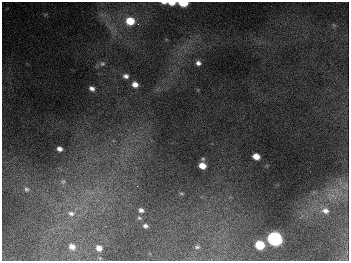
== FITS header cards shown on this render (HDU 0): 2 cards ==
NAXIS1  =                  347
NAXIS2  =                  259

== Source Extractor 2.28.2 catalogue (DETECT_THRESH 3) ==
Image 347 x 259 px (HDU 0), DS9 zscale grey, 1 PNG px = 1 image px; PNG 351 x 263 px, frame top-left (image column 1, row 259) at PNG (2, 2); no overlay
Background 680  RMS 52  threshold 155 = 3 sigma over >= 5 px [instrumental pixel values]
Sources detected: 29; all 29 listed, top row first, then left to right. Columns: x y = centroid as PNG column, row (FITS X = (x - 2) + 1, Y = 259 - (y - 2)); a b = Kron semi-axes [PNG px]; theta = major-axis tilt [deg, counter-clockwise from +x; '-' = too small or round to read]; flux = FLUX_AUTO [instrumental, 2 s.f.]
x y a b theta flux
164 2 6 3 1 1.1e+04
172 3 6 3 -1 3.3e+04
183 3 7 4 -1 1.3e+05
130 21 8 7 - 8.4e+04
138 24 4 3 - 3.8e+03
198 63 5 5 - 1.1e+04
102 64 8 7 - 9.3e+03
126 76 6 5 - 1.3e+04
135 84 6 6 - 2.3e+04
92 88 5 4 - 1.3e+04
59 149 5 4 - 1.5e+04
256 156 6 5 - 3.6e+04
203 159 6 5 - 5.1e+03
202 166 6 5 - 3.9e+04
63 181 9 8 - 1.5e+04
346 185 10 4 69 1.1e+04
26 189 8 6 -60 1.0e+04
181 194 6 3 -9 3.9e+03
333 195 7 4 72 1.2e+04
141 210 7 5 -21 1.3e+04
325 211 11 8 -20 2.4e+04
71 213 12 8 -3 2.8e+04
139 218 6 5 - 5.9e+03
145 226 6 5 - 9.3e+03
275 239 7 7 - 1.1e+06
260 245 6 6 - 1.2e+05
72 247 8 7 - 2.3e+04
197 247 6 4 0 5.8e+03
99 248 6 5 - 2.1e+04
At the frame edge (FLAGS 8, measured only in part): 3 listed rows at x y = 164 2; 172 3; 183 3